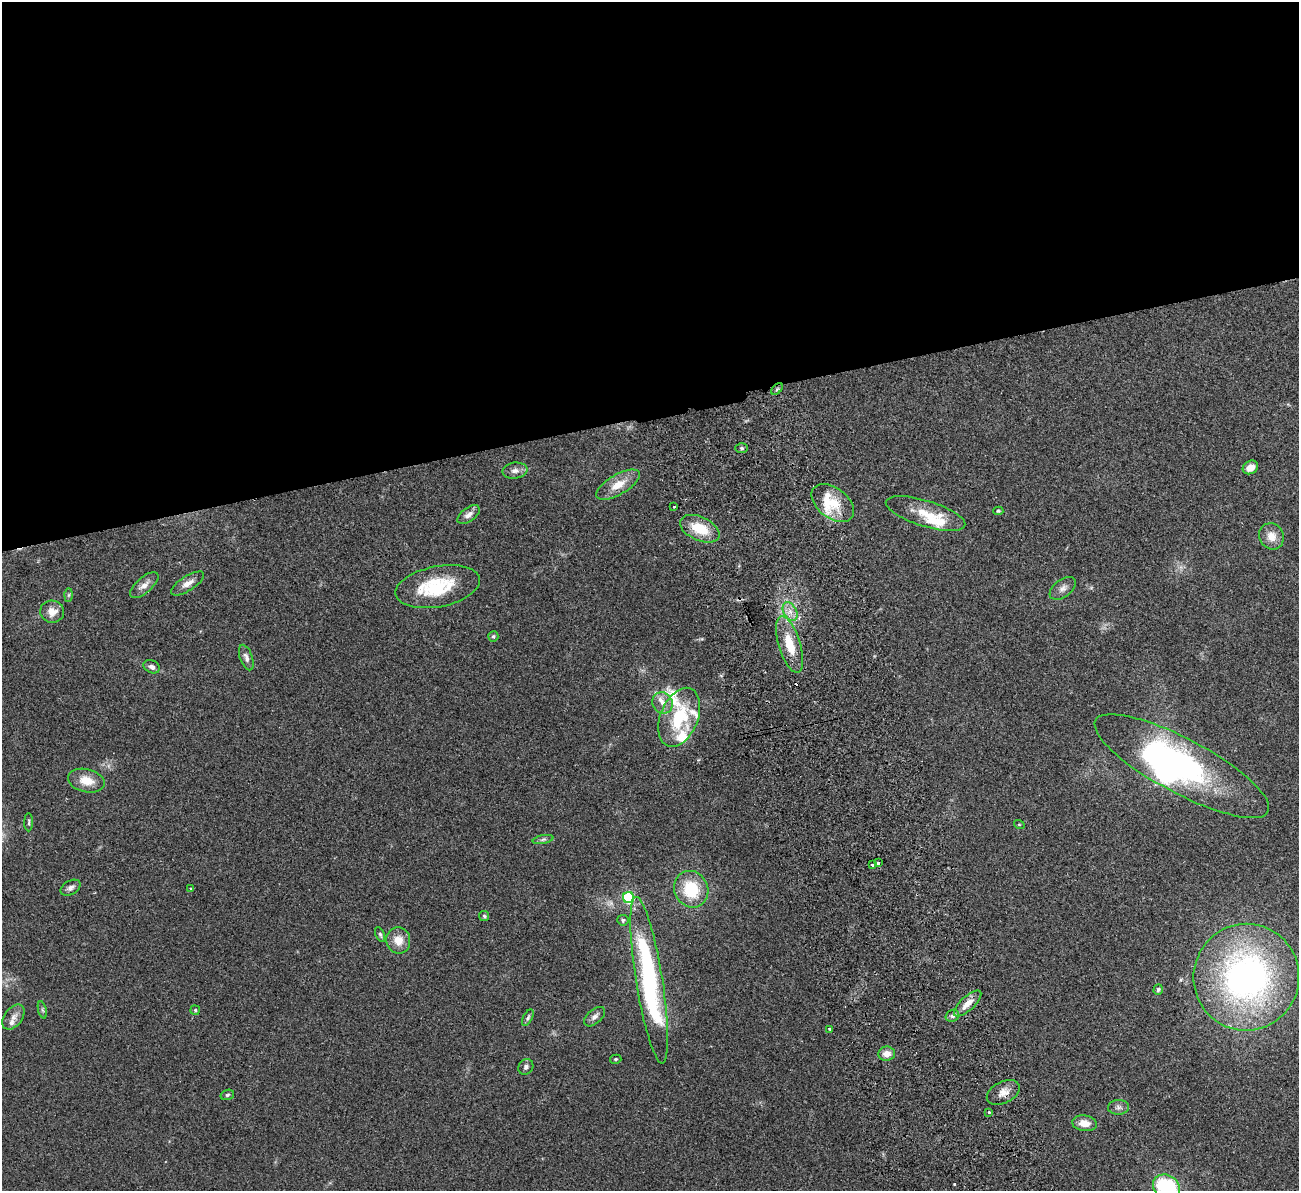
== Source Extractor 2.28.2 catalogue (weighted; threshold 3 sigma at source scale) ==
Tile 2 of 4 x 4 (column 2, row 1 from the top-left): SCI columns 1354-2650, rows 3733-4921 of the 5300 x 5207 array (HDU 1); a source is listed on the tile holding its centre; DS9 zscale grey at full resolution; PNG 1301 x 1193 px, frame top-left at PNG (2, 2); each listed source drawn as its Kron ellipse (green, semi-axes under 4 px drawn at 4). Shown black and unused: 35% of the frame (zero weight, under 2 of 3 exposures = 3% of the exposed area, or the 3 px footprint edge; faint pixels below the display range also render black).
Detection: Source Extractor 2.28.2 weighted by HDU 2 'WHT'; one run over the whole footprint, this tile lists its part. Background 0.0951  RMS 0.0086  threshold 0.0389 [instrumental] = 3 sigma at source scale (4.5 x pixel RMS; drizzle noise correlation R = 1.50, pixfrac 1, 0.05/0.05 arcsec/px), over >= 5 px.
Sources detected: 74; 2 inside a brighter object's white glare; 2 cosmic-ray / hot-pixel residue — neither listed nor drawn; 10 inside a brighter listed object's ellipse — not listed separately; the other 60 listed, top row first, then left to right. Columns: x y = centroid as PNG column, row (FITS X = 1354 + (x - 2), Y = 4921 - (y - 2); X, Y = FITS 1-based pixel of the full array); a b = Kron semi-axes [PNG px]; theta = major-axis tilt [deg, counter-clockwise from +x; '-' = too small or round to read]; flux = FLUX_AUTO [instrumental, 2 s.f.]
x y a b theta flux
777 389 7 4 45 1.7
742 448 6 5 - 1.8
1250 467 8 6 29 7
515 471 12 8 8 4.6
618 485 24 10 30 14
833 503 24 15 -37 21
674 507 3 2 - 0.88
998 511 5 4 - 0.99
926 514 41 13 -17 23
469 515 13 7 36 5
700 529 21 12 -24 23
1271 536 13 12 - 9.6
188 583 19 7 33 6.7
144 585 17 7 41 6.3
438 587 43 20 11 50
1063 588 15 8 37 5
69 595 6 4 89 1.4
790 611 10 6 -64 5.6
52 612 12 11 - 8.4
493 636 5 5 - 1.4
790 645 29 11 -73 22
246 657 13 6 -70 3.7
152 667 8 6 -22 3.1
662 703 11 10 - 7.1
679 717 31 18 68 47
1182 766 98 27 -28 200
86 781 19 11 -12 14
29 822 9 3 90 1.4
1019 824 5 3 - 0.7
543 839 10 4 11 1.9
878 863 3 3 - 5
872 865 3 3 - 2.2
71 888 11 7 29 3.5
190 889 3 2 - 1
691 889 19 17 -64 35
628 898 5 5 - 98
484 916 5 5 - 1.3
623 920 5 5 - 1.6
380 935 8 4 -65 1.6
398 940 13 12 - 11
1246 977 53 53 - 310
649 980 84 13 -81 160
1158 989 5 4 - 1.4
968 1003 17 7 42 8.8
42 1010 9 3 -76 1.5
195 1010 5 4 - 1.2
952 1016 7 5 30 2.1
13 1017 14 9 53 5.5
595 1017 12 7 41 4
528 1018 9 4 62 1.8
830 1029 4 3 - 1.4
887 1054 8 7 - 7.3
616 1059 6 4 14 1.2
526 1067 8 7 - 2.6
1003 1093 17 10 27 7.8
227 1095 7 5 17 1.5
1118 1107 10 7 3 3
989 1112 3 3 - 1.3
1085 1123 12 7 -9 9.2
1167 1187 14 12 -34 73
Overlapping masked pixels (flux is a lower limit): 1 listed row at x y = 1003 1093
Isophote crosses this tile's border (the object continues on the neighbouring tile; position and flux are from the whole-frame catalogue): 1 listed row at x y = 1167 1187